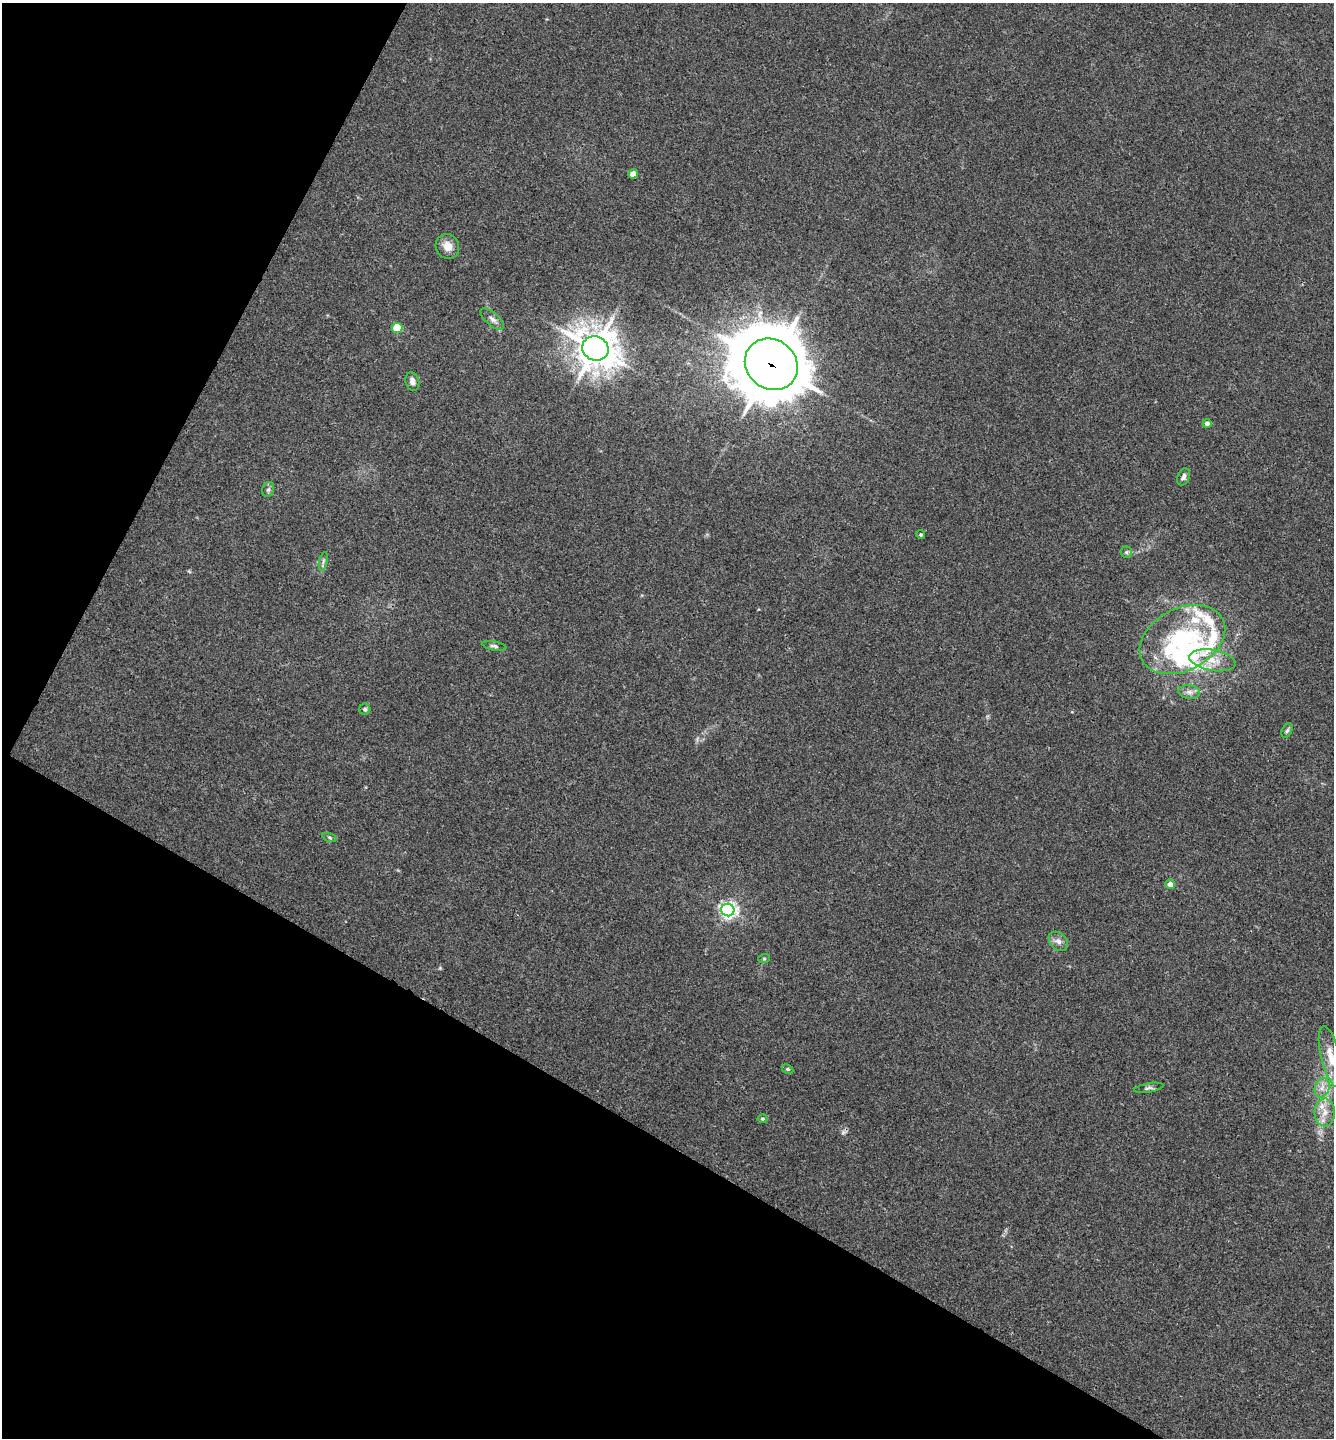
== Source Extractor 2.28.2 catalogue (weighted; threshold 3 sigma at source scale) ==
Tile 9 of 4 x 4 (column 1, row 3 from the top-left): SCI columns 148-1479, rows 1442-2877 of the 5761 x 5752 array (HDU 1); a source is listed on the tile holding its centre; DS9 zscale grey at full resolution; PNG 1336 x 1440 px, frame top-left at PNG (2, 3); each listed source drawn as its Kron ellipse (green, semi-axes under 4 px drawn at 4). Shown black and unused: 29% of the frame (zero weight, under 3 of 4 exposures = <1% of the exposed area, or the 3 px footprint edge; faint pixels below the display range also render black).
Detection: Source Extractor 2.28.2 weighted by HDU 2 'WHT'; one run over the whole footprint, this tile lists its part. Background 0.0243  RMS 0.0045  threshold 0.0201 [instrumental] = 3 sigma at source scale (4.5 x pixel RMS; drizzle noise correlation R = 1.50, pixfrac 1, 0.05/0.05 arcsec/px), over >= 5 px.
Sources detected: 37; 7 inside a brighter listed object's ellipse — not listed separately; the other 30 listed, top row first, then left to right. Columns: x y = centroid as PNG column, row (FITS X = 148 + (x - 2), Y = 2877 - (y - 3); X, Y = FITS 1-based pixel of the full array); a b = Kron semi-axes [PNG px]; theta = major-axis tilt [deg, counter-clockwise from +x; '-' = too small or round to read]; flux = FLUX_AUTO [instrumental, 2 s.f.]
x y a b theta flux
633 174 5 4 - 5.6
447 246 12 11 - 4.4
492 319 14 6 -41 2.3
397 328 5 5 - 18
595 348 13 12 - 980
771 364 27 24 -38 3800
412 382 9 7 -73 2.4
1207 424 4 4 - 2.6
1183 477 9 6 68 1.5
268 489 8 6 68 1.1
921 534 4 4 - 0.8
1126 552 6 5 - 0.8
323 561 9 4 77 0.96
1182 640 45 31 27 52
494 646 12 4 -11 1.2
1212 660 23 10 -10 7.3
1189 692 11 6 -6 2.2
365 709 5 5 - 0.83
1287 731 7 5 62 0.88
330 837 7 3 -19 0.68
1170 884 5 4 - 3.1
728 910 7 6 - 160
1058 941 11 8 -44 2.3
764 959 6 4 19 0.53
1331 1057 31 9 -76 7.7
788 1069 6 4 -26 0.67
1149 1088 15 4 10 1.4
1322 1088 10 7 73 3
1325 1112 14 10 -90 5.1
762 1119 5 4 - 0.54
Overlapping masked pixels (flux is a lower limit): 1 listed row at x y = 771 364
Isophote crosses this tile's border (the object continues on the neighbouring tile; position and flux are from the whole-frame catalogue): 1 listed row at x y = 1331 1057